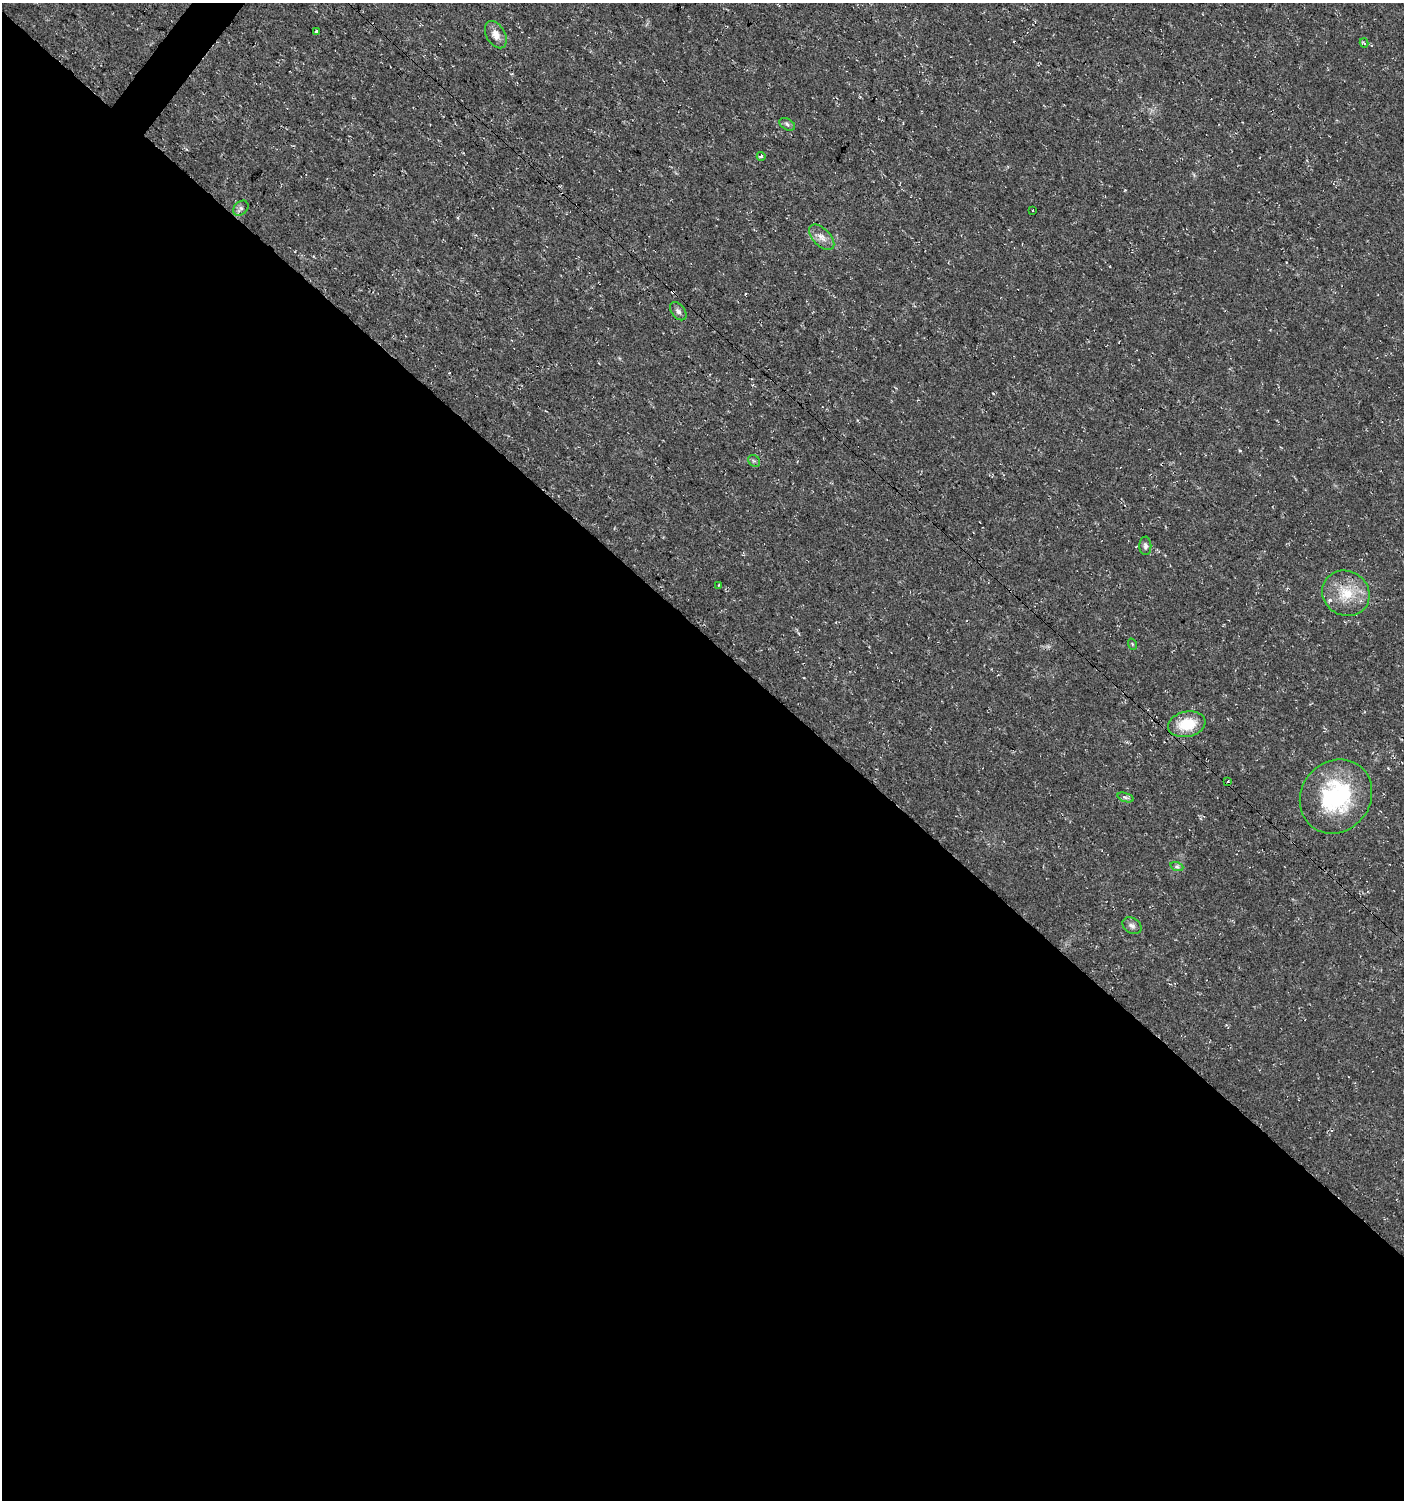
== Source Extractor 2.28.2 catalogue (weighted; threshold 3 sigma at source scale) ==
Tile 14 of 4 x 4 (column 2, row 4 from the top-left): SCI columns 1643-3044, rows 2-1499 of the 6029 x 6004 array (HDU 1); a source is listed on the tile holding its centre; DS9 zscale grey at full resolution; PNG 1406 x 1502 px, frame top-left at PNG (2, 3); each listed source drawn as its Kron ellipse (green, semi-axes under 4 px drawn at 4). Shown black and unused: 58% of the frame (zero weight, under 3 of 4 exposures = <1% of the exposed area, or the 3 px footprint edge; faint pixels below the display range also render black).
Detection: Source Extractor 2.28.2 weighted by HDU 2 'WHT'; one run over the whole footprint, this tile lists its part. Background 0.0176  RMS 0.0035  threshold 0.0156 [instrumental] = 3 sigma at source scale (4.5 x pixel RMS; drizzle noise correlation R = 1.50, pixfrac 1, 0.0396/0.0396 arcsec/px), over >= 5 px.
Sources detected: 24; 3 cosmic-ray / hot-pixel residue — neither listed nor drawn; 1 inside a brighter listed object's ellipse — not listed separately; the other 20 listed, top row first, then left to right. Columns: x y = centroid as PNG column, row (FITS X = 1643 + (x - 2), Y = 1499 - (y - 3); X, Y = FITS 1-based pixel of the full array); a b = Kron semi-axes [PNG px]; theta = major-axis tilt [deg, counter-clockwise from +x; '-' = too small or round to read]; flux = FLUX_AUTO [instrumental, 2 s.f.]
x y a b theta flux
316 31 3 3 - 1.3
496 35 15 9 -61 3.1
1364 43 4 3 - 0.36
787 124 8 5 -31 0.81
761 156 4 4 - 1
241 208 9 6 44 1.1
1032 210 3 2 - 0.5
822 237 15 8 -45 2.7
678 311 10 6 -52 1.2
754 461 6 5 - 0.64
1145 546 9 6 -89 0.98
719 585 4 2 - 0.32
1346 593 24 22 -32 10
1132 644 6 3 -71 0.33
1187 724 19 12 11 9.5
1228 781 3 3 - 0.36
1336 796 39 34 51 36
1125 797 8 3 -19 0.74
1177 867 6 4 -19 0.71
1132 926 10 7 -33 1.4